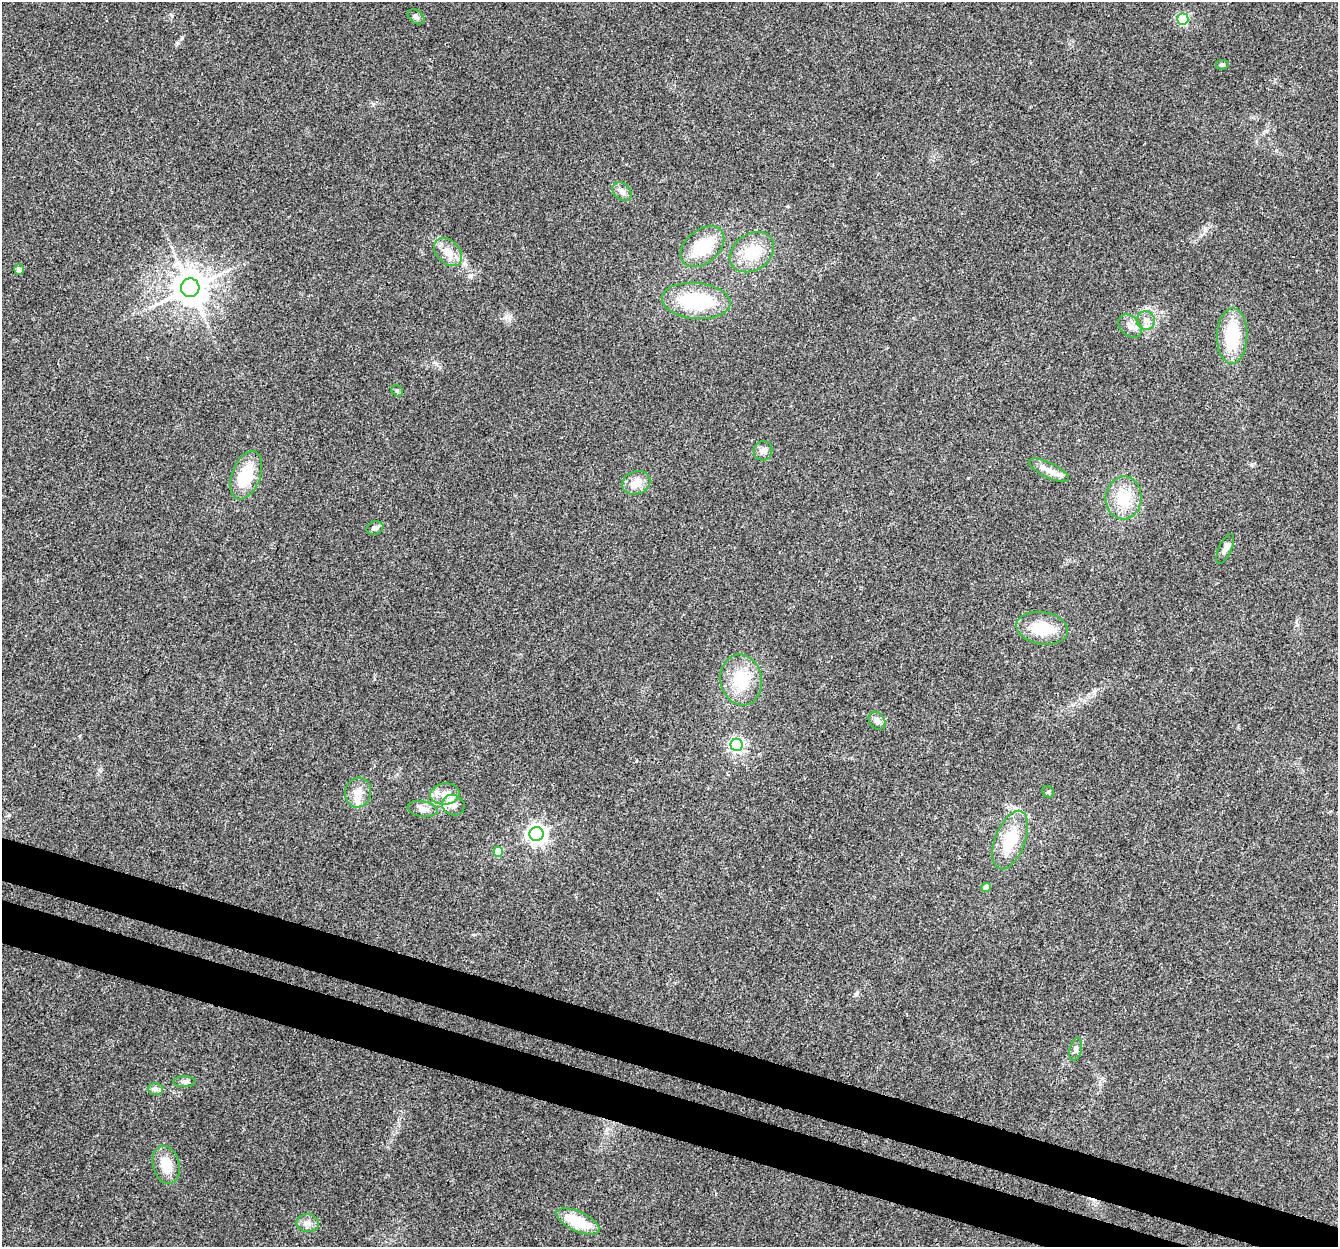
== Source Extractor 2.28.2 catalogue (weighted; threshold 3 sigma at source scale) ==
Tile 6 of 4 x 4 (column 2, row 2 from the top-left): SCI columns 1366-2701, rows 2825-4069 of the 5395 x 5585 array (HDU 1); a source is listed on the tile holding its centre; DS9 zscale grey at full resolution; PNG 1340 x 1249 px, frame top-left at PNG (2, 2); each listed source drawn as its Kron ellipse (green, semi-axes under 4 px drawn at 4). Shown black and unused: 6% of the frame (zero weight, under 3 of 4 exposures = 5% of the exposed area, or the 3 px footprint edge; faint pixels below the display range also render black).
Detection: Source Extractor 2.28.2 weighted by HDU 2 'WHT'; one run over the whole footprint, this tile lists its part. Background 0.03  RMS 0.0032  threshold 0.0144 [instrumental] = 3 sigma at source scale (4.5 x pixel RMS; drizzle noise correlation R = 1.50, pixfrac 1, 0.0396/0.0396 arcsec/px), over >= 5 px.
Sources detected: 44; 1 inside a brighter object's white glare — neither listed nor drawn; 3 inside a brighter listed object's ellipse — not listed separately; the other 40 listed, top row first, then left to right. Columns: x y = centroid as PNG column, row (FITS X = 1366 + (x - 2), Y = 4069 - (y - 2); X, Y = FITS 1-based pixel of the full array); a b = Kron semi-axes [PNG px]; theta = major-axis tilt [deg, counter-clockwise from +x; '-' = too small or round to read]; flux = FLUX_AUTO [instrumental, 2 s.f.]
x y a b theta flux
416 17 9 6 -37 0.99
1183 19 6 5 - 34
1222 65 6 5 - 0.6
622 192 11 8 -41 1.5
702 247 25 16 40 13
448 252 16 11 -45 3.7
752 252 24 18 35 10
19 269 5 5 - 1.6
190 288 9 9 - 670
696 301 34 18 -5 23
1146 320 9 9 - 2.2
1130 326 13 9 -43 2.3
1232 336 28 15 88 16
397 391 6 5 - 0.48
763 451 10 9 - 1.7
1049 470 22 7 -26 3
246 475 25 14 69 13
636 483 14 11 20 3.8
1124 498 21 18 87 10
375 528 8 6 22 0.99
1225 549 16 6 65 1.5
1042 628 26 16 -10 11
741 680 25 20 -79 13
877 721 10 7 -52 1.7
737 745 6 6 - 71
358 792 15 13 73 3.9
1048 792 6 5 - 0.51
445 794 14 10 6 4.3
453 805 11 10 - 2.4
422 809 15 7 -10 2.4
537 834 7 7 - 150
1010 840 31 15 69 12
498 852 5 5 - 8.5
986 888 4 4 - 3.1
1076 1049 11 6 76 1.2
184 1082 11 5 0 1
155 1089 7 6 - 0.95
166 1165 19 13 -76 6.7
578 1222 23 10 -25 12
308 1223 11 9 -1 1.9
Unlisted compact peaks at least as high as the median listed source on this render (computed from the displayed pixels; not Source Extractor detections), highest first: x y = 182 38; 509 319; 857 993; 636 761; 1251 465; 788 206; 100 771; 473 935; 968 478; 1094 691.